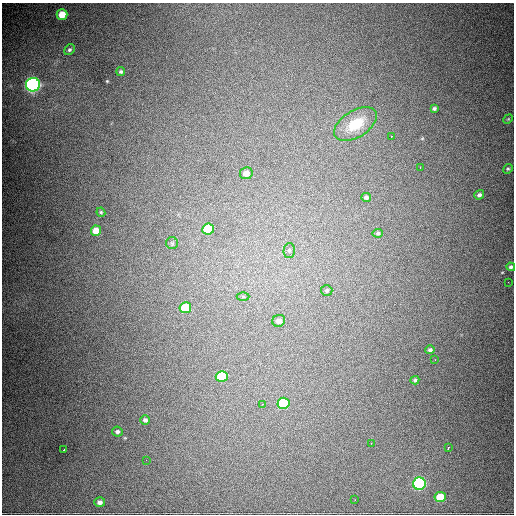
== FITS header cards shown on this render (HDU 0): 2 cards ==
NAXIS1  =                  512
NAXIS2  =                  512

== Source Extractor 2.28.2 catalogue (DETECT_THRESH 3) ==
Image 512 x 512 px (HDU 0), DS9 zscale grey, 1 PNG px = 1 image px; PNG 516 x 516 px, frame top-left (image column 1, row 512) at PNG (2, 3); each listed source drawn as its Kron ellipse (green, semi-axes under 4 px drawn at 4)
Background 2680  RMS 49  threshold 148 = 3 sigma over >= 5 px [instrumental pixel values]
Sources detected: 41; all 41 listed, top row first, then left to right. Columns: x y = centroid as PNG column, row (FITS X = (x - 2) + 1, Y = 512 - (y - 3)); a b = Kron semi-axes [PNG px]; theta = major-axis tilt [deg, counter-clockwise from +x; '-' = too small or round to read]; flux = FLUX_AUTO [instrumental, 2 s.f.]
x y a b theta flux
62 14 5 5 - 6.3e+04
69 50 6 5 - 7.4e+03
121 71 4 4 - 6.1e+03
33 85 7 7 - 1.3e+06
434 109 4 3 - 5.9e+03
508 119 5 4 - 3.1e+03
355 124 24 13 32 1.1e+05
392 136 3 2 - 3.3e+03
420 167 3 2 - 4.5e+03
508 169 5 4 - 4.2e+03
246 173 6 6 - 2.8e+04
479 195 5 4 - 9.3e+03
366 197 5 4 - 9.4e+03
101 212 4 4 - 3.8e+03
208 229 6 5 - 1.6e+05
96 231 5 5 - 5.3e+04
378 233 5 4 - 6.1e+03
172 243 6 6 - 5.5e+03
289 250 7 5 89 7.6e+03
511 267 4 4 - 6.6e+03
508 282 2 2 - 2.2e+03
327 291 6 5 - 5.1e+03
243 297 6 4 0 4.8e+03
185 308 6 5 - 1.2e+05
279 321 6 6 - 1.8e+04
430 350 5 4 - 6.9e+03
435 360 3 2 - 2.7e+03
222 377 6 5 - 1.5e+05
415 380 4 4 - 4.5e+03
283 403 6 5 - 2.4e+05
263 404 3 3 - 3.5e+03
145 420 5 4 - 8.6e+03
117 432 5 5 - 7.7e+03
371 443 2 2 - 1.8e+03
448 448 3 2 - 6.2e+03
64 449 2 2 - 3.0e+03
146 460 2 2 - 2.7e+03
419 484 6 6 - 7.9e+05
440 497 6 5 - 6.6e+04
355 500 3 2 - 3.0e+03
100 502 5 5 - 1.2e+04
At the frame edge (FLAGS 8, measured only in part): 1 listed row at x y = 511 267